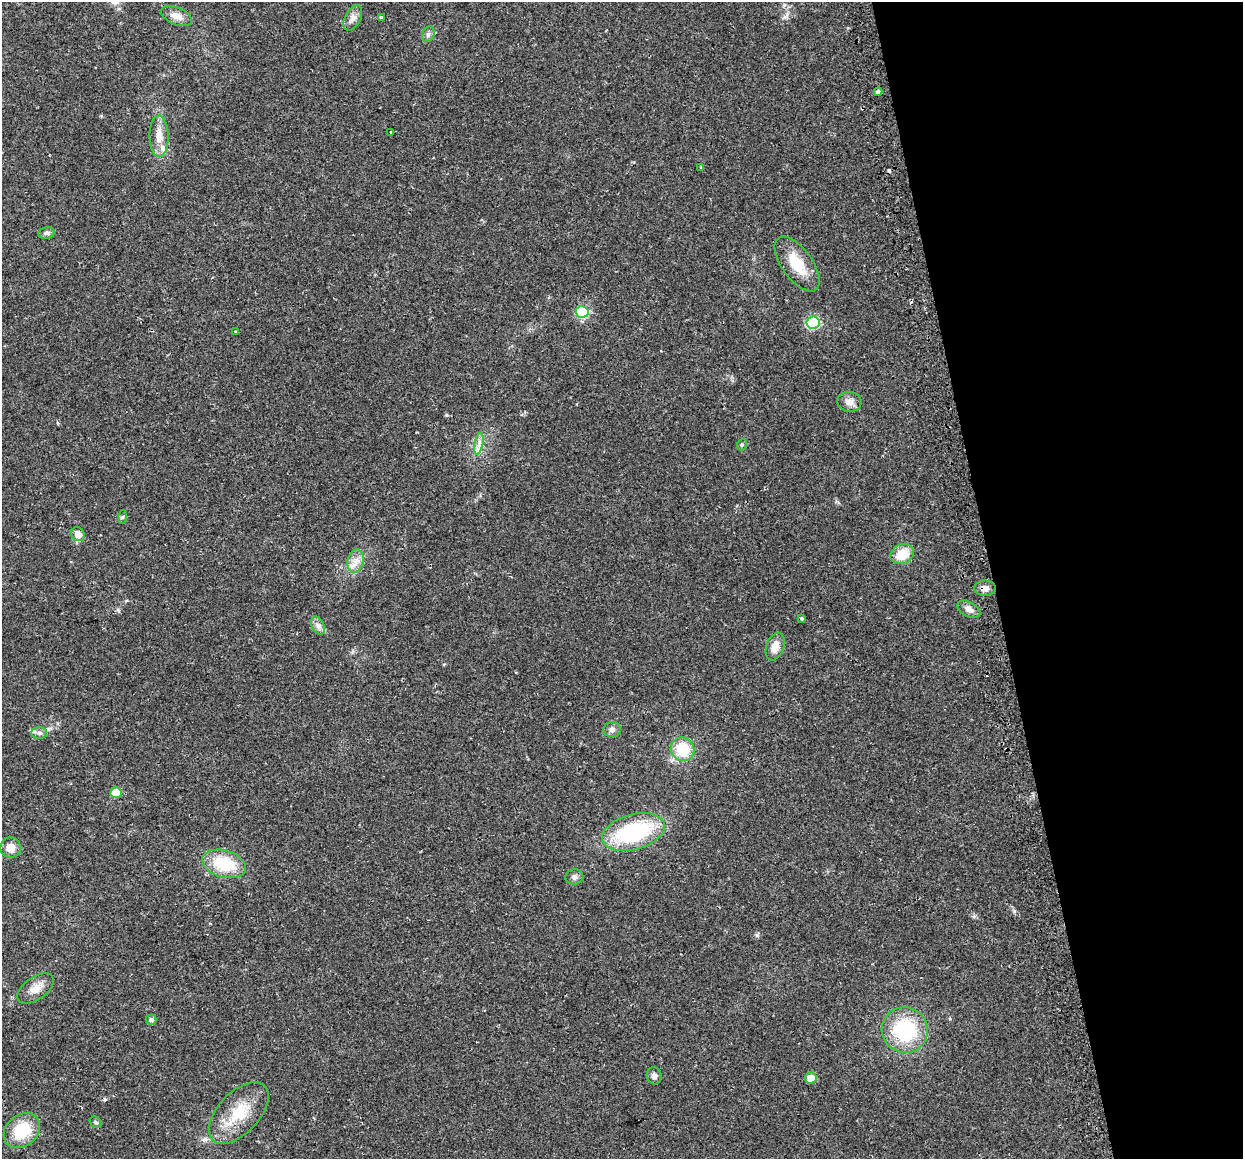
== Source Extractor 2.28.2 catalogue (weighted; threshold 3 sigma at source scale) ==
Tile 12 of 4 x 4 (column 4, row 3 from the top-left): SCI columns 3756-4996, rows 1246-2402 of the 5027 x 4754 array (HDU 1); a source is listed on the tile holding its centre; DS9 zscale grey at full resolution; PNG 1245 x 1161 px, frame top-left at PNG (2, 2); each listed source drawn as its Kron ellipse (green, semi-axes under 4 px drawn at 4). Shown black and unused: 20% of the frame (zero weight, under 2 of 3 exposures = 2% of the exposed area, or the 3 px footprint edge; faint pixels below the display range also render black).
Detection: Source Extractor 2.28.2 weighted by HDU 2 'WHT'; one run over the whole footprint, this tile lists its part. Background 0.108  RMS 0.011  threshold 0.0482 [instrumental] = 3 sigma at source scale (4.5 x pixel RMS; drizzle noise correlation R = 1.50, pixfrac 1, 0.0396/0.0396 arcsec/px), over >= 5 px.
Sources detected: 46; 3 cosmic-ray / hot-pixel residue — neither listed nor drawn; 2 inside a brighter listed object's ellipse — not listed separately; the other 41 listed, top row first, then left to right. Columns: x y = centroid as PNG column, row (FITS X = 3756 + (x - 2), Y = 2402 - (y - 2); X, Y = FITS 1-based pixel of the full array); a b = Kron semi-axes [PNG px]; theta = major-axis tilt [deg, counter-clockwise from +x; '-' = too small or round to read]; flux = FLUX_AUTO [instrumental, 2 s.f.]
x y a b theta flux
176 16 16 8 -22 9.4
381 17 4 3 - 4
353 18 13 8 63 5.7
428 34 8 6 70 2.8
878 92 4 4 - 3.9
391 132 3 3 - 3.8
159 136 20 9 -89 13
701 167 3 3 - 1.5
46 233 8 6 13 2.6
797 264 32 15 -54 30
582 312 6 6 - 59
813 323 6 6 - 100
236 332 3 3 - 2
849 402 12 10 -5 7.1
479 444 11 3 79 3.3
742 445 6 4 68 1.5
123 517 6 4 87 1.5
78 534 7 6 - 8
902 554 12 9 27 20
356 561 11 8 75 8.2
985 588 11 7 2 6.2
969 609 12 7 -29 5.9
802 619 4 4 - 1.4
318 626 9 6 -64 4
775 647 14 8 71 11
612 730 9 7 -1 4
39 733 8 6 0 3.2
683 749 12 11 - 32
116 793 5 5 - 21
633 832 32 17 15 98
11 848 10 10 - 10
224 864 22 13 -16 43
574 877 9 7 8 3.7
36 988 21 11 35 12
151 1020 5 5 - 3.5
905 1030 23 22 - 76
654 1076 9 7 -79 4.5
811 1078 6 5 - 11
239 1113 37 20 46 38
96 1122 6 5 - 1.8
22 1131 20 15 41 36
Overlapping masked pixels (flux is a lower limit): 1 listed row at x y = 985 588
Unlisted compact peaks at least as high as the median listed source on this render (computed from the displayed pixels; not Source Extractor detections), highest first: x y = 1014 911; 757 935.